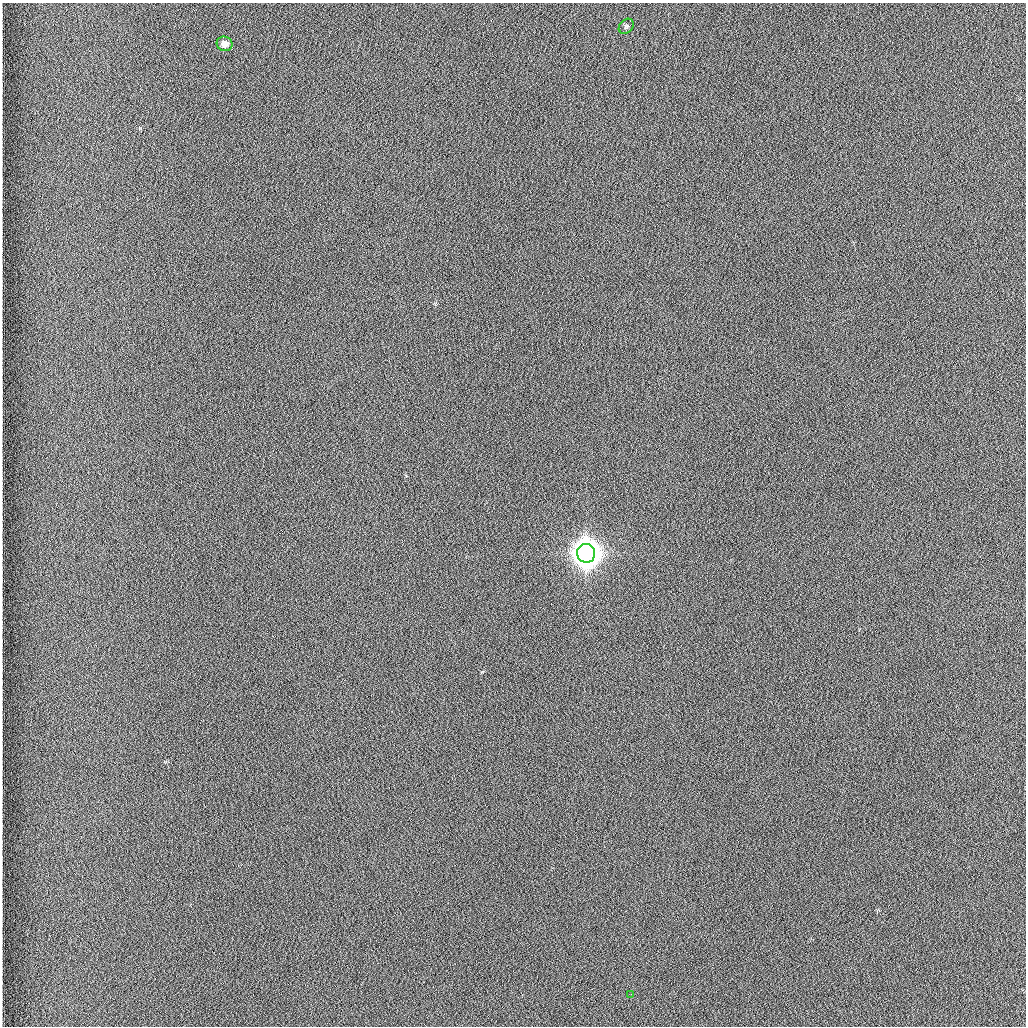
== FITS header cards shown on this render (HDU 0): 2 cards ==
NAXIS1  =                 1024 /fastest changing axis
NAXIS2  =                 1024 /next to fastest changing axis

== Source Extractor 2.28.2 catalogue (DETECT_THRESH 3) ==
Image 1024 x 1024 px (HDU 0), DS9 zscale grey, 1 PNG px = 1 image px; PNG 1028 x 1028 px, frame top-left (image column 1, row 1024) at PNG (2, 3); each listed source drawn as its Kron ellipse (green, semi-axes under 4 px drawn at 4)
Background 1260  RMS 5.9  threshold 17.6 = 3 sigma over >= 5 px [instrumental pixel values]
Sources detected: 4; all 4 listed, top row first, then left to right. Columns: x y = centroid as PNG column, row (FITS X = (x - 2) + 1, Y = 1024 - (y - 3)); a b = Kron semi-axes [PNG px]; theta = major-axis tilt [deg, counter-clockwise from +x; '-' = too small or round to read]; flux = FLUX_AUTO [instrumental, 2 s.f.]
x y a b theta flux
626 26 8 6 44 970
225 44 8 7 - 3200
586 553 9 9 - 890000
631 994 2 2 - 190